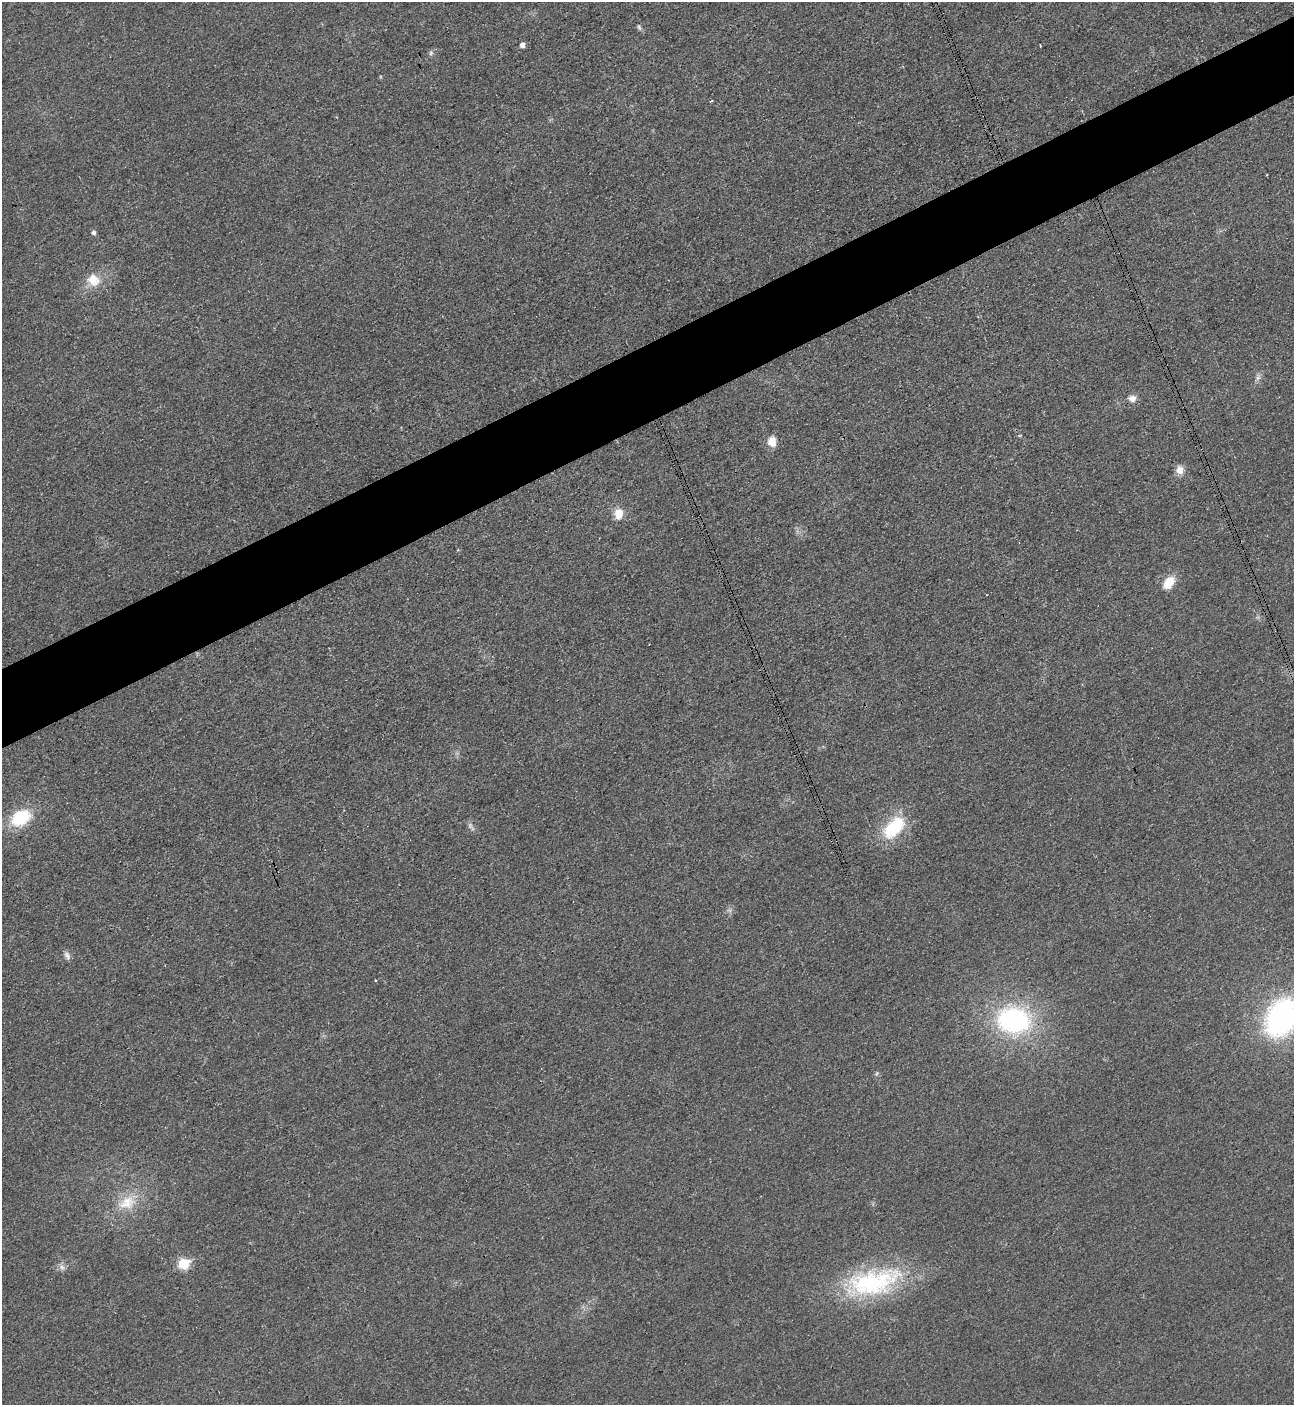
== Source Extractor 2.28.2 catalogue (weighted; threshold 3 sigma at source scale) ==
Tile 10 of 4 x 4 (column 2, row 3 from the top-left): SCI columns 1452-2743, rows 1426-2828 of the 5630 x 5647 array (HDU 1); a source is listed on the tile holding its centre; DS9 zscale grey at full resolution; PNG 1296 x 1407 px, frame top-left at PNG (2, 2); no overlay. Shown black and unused: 6% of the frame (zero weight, under 3 of 4 exposures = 1% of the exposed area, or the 3 px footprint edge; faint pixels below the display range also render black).
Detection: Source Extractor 2.28.2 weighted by HDU 2 'WHT'; one run over the whole footprint, this tile lists its part. Background 0.0349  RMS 0.0049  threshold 0.0219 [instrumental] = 3 sigma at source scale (4.5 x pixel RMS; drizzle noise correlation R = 1.50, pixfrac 1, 0.05/0.05 arcsec/px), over >= 5 px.
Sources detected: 24; all 24 listed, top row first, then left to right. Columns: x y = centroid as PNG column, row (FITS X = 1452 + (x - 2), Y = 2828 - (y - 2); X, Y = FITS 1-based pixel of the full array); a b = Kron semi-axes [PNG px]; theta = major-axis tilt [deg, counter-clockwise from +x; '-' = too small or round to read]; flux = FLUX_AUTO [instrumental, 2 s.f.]
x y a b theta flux
639 27 8 5 -55 0.94
522 45 5 4 - 2.5
1040 45 3 2 - 0.53
431 53 6 6 - 1
711 101 3 2 - 0.52
93 232 6 5 - 1.4
93 280 18 15 -37 8.4
1258 378 7 6 - 1.4
1132 398 9 7 -6 3.3
772 442 10 8 -86 5.9
1180 470 11 9 -82 3.8
619 514 12 9 85 6.5
1169 583 15 10 54 8.8
21 818 21 14 30 24
471 827 14 5 -52 1.6
894 828 31 17 47 26
67 956 13 6 -65 1.9
376 980 3 3 - 0.48
1282 1017 36 26 60 110
1013 1020 46 36 -9 69
127 1202 27 16 30 13
184 1263 6 6 - 26
62 1267 10 7 -61 1.9
873 1282 74 32 13 64
Isophote crosses this tile's border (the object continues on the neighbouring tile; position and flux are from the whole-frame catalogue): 1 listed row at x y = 1282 1017